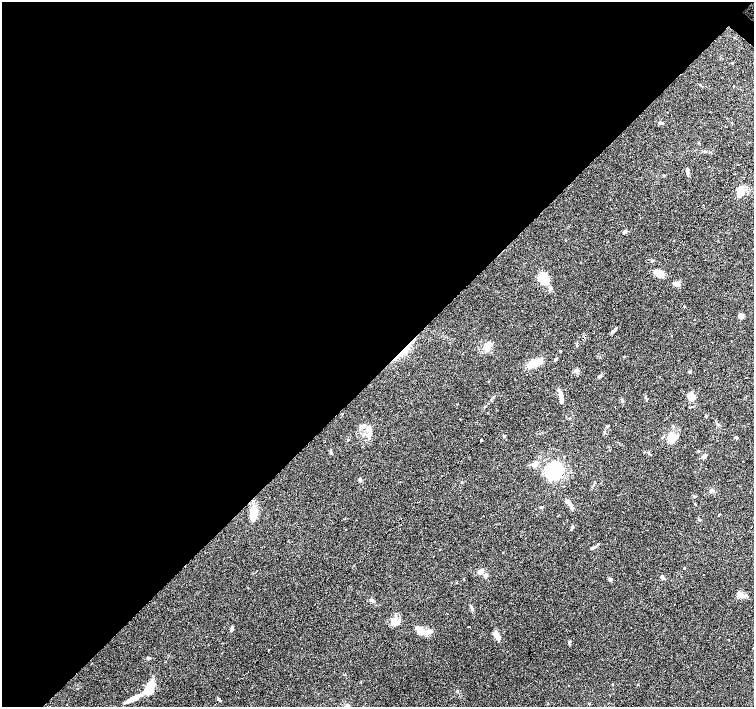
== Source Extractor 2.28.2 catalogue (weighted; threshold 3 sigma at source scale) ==
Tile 5 of 4 x 4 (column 1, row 2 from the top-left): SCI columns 1-1504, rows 2978-4386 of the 6017 x 6020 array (HDU 1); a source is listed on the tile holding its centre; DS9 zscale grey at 2 x 2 block average (1 PNG px = mean of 2 x 2 image px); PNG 756 x 709 px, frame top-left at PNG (2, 2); no overlay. Shown black and unused: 53% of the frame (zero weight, under 3 of 6 exposures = <1% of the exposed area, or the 3 px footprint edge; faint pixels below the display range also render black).
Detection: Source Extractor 2.28.2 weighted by HDU 2 'WHT'; one run over the whole footprint, this tile lists its part. Background 0.0985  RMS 0.0045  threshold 0.0185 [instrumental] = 3 sigma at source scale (4.09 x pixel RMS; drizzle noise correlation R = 1.36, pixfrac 0.8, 0.0396/0.0396 arcsec/px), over >= 5 px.
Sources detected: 85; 2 inside a brighter object's white glare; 6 cosmic-ray / hot-pixel residue — not listed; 9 inside a brighter listed object's ellipse — not listed separately; the other 68 listed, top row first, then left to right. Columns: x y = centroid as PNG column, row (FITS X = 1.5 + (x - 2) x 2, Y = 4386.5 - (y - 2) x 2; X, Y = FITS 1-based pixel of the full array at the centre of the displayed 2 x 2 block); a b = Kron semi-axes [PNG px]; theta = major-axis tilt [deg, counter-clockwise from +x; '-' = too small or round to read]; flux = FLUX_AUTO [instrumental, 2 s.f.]
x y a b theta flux
732 63 2 2 - 0.58
660 123 4 4 - 1.8
698 142 3 2 - 0.55
709 167 2 2 - 1
687 171 7 3 -85 2.9
740 193 12 7 75 8.5
625 232 4 4 - 1.8
652 260 3 2 - 0.73
660 274 7 5 -38 12
543 277 9 8 - 19
677 284 9 5 3 3.9
550 288 4 3 - 1.2
684 306 3 2 - 0.47
741 316 6 4 -27 3.6
613 331 9 3 47 2
488 345 10 7 54 13
403 350 17 3 43 8.5
556 359 4 2 - 1.7
535 363 16 6 19 19
555 368 2 2 - 0.31
690 372 3 3 - 0.81
600 376 5 2 - 0.97
561 395 6 5 - 2.8
691 397 8 8 - 8.8
706 416 3 2 - 0.92
362 426 7 4 36 4.9
607 426 5 2 - 1.1
369 428 10 7 -57 4.9
604 432 4 2 - 0.82
670 436 12 7 89 7.2
504 437 4 3 - 0.97
736 437 4 3 - 1.7
482 440 4 2 - 1.6
698 451 3 2 - 0.57
331 452 7 3 -83 1.4
704 456 5 4 - 1.9
535 464 8 5 51 4.6
554 470 17 15 67 55
360 480 5 4 - 1.5
711 491 4 4 - 1.9
568 500 6 2 74 1.2
541 507 4 3 - 1
571 507 7 4 -41 2.8
253 514 18 7 82 13
719 515 3 2 - 0.54
572 528 8 2 68 1.6
598 544 4 3 - 1
593 548 7 3 25 1.8
684 568 2 2 - 0.59
481 571 5 5 - 3.9
485 576 4 4 - 2.3
662 577 6 4 -63 2.1
610 579 5 4 - 1.4
744 595 8 2 -36 2
739 596 4 2 - 1.2
471 606 6 2 -64 1.4
394 621 7 6 - 5.2
232 629 6 3 72 1.7
428 631 7 5 60 3.6
420 632 7 5 -50 6.9
496 634 9 4 -60 8.5
569 642 4 3 - 0.86
269 650 2 2 - 8.6
148 658 4 3 - 1.2
149 688 12 5 65 31
133 698 15 4 27 11
218 698 4 2 - 0.83
347 706 3 3 - 10
Overlapping masked pixels (flux is a lower limit): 1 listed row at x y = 403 350
Isophote crosses this tile's border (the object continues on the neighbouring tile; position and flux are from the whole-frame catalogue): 1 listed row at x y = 347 706
Diffuse or blended objects may show on this block-average render without a row.